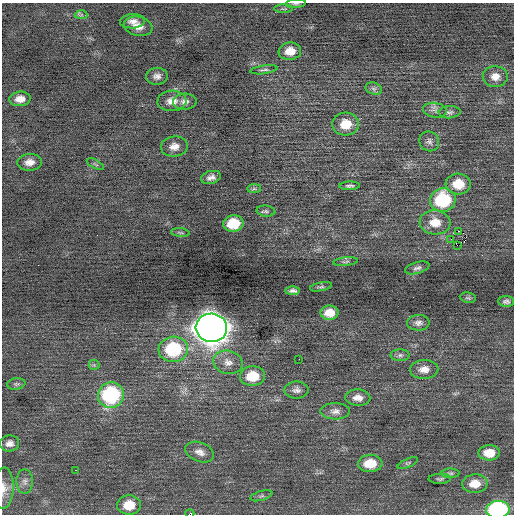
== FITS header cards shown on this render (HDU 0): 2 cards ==
NAXIS1  =                  512 / Axis length
NAXIS2  =                  512 / Axis length

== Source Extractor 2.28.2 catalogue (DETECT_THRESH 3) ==
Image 512 x 512 px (HDU 0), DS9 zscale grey, 1 PNG px = 1 image px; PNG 516 x 516 px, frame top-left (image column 1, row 512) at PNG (2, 3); each listed source drawn as its Kron ellipse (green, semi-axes under 4 px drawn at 4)
Background 0.0572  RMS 0.72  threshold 2.17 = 3 sigma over >= 5 px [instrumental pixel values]
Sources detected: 68; all 68 listed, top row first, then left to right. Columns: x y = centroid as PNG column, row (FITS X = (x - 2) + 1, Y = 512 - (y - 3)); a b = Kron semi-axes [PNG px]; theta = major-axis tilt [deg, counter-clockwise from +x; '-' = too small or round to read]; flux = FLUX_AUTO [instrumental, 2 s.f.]
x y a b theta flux
296 4 10 3 3 84
283 9 9 3 0 74
81 15 6 4 -1 100
133 21 12 7 4 300
138 26 14 9 -13 450
290 51 11 8 7 590
264 70 14 4 8 120
157 76 11 8 3 230
495 77 12 10 -2 430
374 89 8 6 -18 130
20 99 10 7 5 400
172 101 14 10 4 460
185 102 12 8 3 250
435 110 12 7 -8 220
450 112 11 6 4 150
346 124 13 11 4 870
429 141 10 9 - 210
174 146 13 10 6 400
30 162 12 8 4 400
95 164 9 3 -30 67
211 177 10 6 14 220
458 184 12 10 -4 990
349 186 10 4 1 110
254 189 7 4 0 95
443 200 13 11 12 3600
266 211 9 5 -6 120
435 222 15 12 -5 840
233 224 10 8 11 1400
458 231 3 2 - 150
180 232 9 3 -5 77
451 239 2 2 - 1900
457 245 2 2 - 47
345 262 12 3 6 81
417 268 12 5 16 170
321 287 11 4 11 97
293 291 7 4 1 160
468 298 8 5 -8 88
506 301 8 5 -3 140
329 313 9 7 0 590
418 323 11 8 2 230
211 328 16 14 -6 73000
173 349 15 12 6 3500
400 355 9 6 0 130
299 359 2 2 - 29
228 362 15 11 -15 460
94 365 5 5 - 71
424 369 14 9 3 440
253 376 12 10 3 1200
16 384 9 5 9 120
296 390 12 8 0 250
111 395 13 12 - 5400
358 398 12 8 -3 390
335 411 14 8 -1 290
9 443 10 8 7 280
200 452 15 9 -21 350
489 453 11 7 1 740
370 463 12 8 2 1000
408 463 11 4 23 96
75 470 2 2 - 660
450 473 9 4 -1 100
440 479 11 5 1 110
25 481 12 8 -90 230
475 484 13 9 4 700
4 488 21 10 88 460
261 496 11 4 15 130
129 505 12 9 2 980
498 509 12 8 4 6900
190 514 4 2 - 1100
At the frame edge (FLAGS 8, measured only in part): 4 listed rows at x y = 296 4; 4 488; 498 509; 190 514